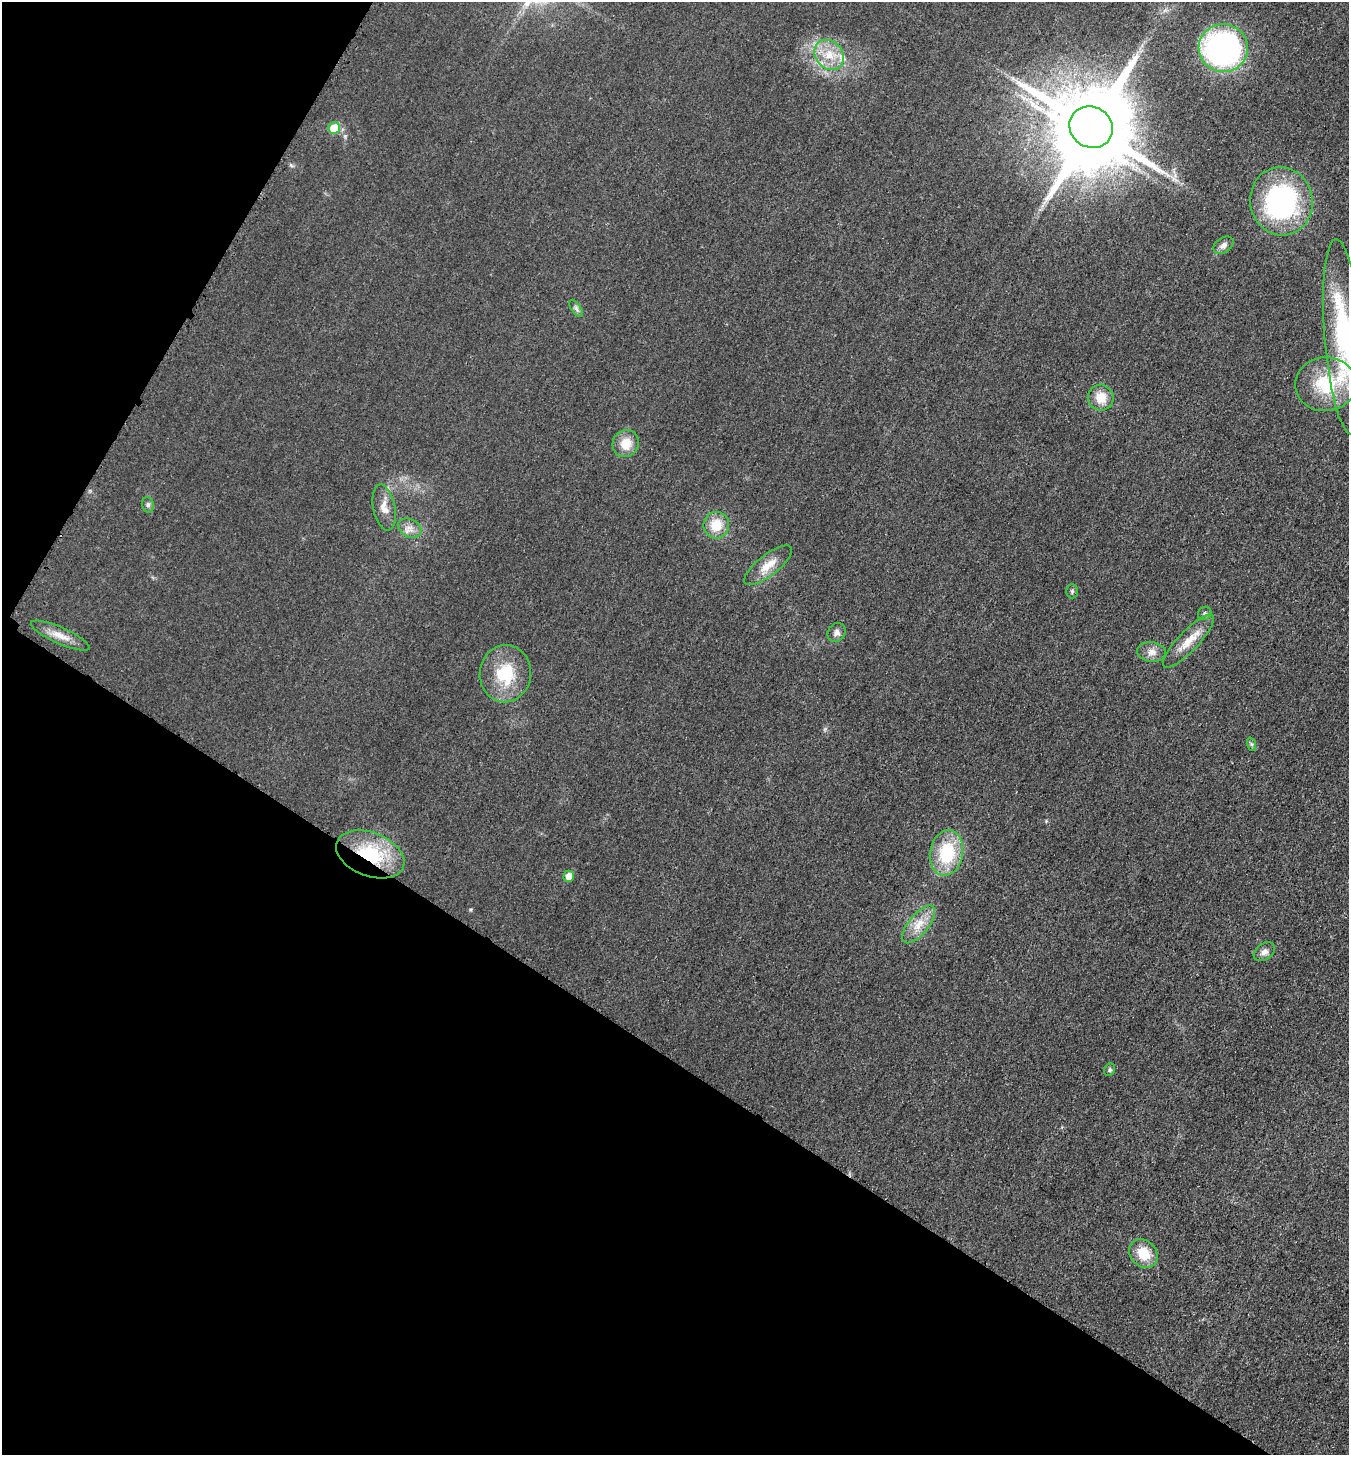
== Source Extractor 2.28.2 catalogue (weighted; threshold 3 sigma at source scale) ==
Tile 9 of 4 x 4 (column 1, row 3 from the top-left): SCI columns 155-1501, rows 1467-2919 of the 5843 x 5836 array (HDU 1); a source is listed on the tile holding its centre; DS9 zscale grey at full resolution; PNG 1351 x 1457 px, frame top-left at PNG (2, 2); each listed source drawn as its Kron ellipse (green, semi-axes under 4 px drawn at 4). Shown black and unused: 33% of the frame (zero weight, under 3 of 4 exposures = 1% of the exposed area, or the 3 px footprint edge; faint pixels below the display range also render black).
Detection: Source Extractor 2.28.2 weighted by HDU 2 'WHT'; one run over the whole footprint, this tile lists its part. Background 0.018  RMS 0.0053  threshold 0.0239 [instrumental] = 3 sigma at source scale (4.5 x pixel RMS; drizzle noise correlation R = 1.50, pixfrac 1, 0.05/0.05 arcsec/px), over >= 5 px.
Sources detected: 34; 2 inside a brighter object's white glare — neither listed nor drawn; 1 inside a brighter listed object's ellipse — not listed separately; the other 31 listed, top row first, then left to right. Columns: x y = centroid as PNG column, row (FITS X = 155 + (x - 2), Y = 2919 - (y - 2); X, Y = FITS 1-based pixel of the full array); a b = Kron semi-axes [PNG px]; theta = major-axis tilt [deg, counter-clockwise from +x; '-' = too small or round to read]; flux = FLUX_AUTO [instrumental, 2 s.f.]
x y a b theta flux
1223 48 24 24 - 150
829 55 16 13 -50 11
1091 127 22 20 -32 7200
334 128 6 5 - 17
1281 201 34 31 -80 93
1223 245 11 7 33 2.3
576 308 10 4 -55 1.4
1344 337 98 19 -85 82
1326 384 31 27 3 32
1101 398 13 13 - 8.8
626 443 14 13 - 9.3
148 505 8 6 -76 1.3
384 508 23 11 -79 6.1
716 525 13 12 - 12
410 528 12 8 -28 3.8
768 565 29 10 38 8.5
1072 591 7 5 -90 1
1205 613 7 6 - 1.4
836 632 10 8 52 2.4
60 636 32 8 -24 6.8
1188 641 35 10 46 10
1151 652 14 10 -6 4.3
505 674 28 25 84 25
1251 744 7 4 -71 0.92
946 853 23 16 80 30
370 854 35 22 -21 37
569 876 6 5 - 5.7
919 924 23 10 51 8.5
1264 952 12 8 34 2.8
1110 1070 6 5 - 1
1143 1253 16 12 -45 13
Overlapping masked pixels (flux is a lower limit): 1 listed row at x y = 370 854
Isophote crosses this tile's border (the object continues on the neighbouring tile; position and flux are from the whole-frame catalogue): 1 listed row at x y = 1344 337